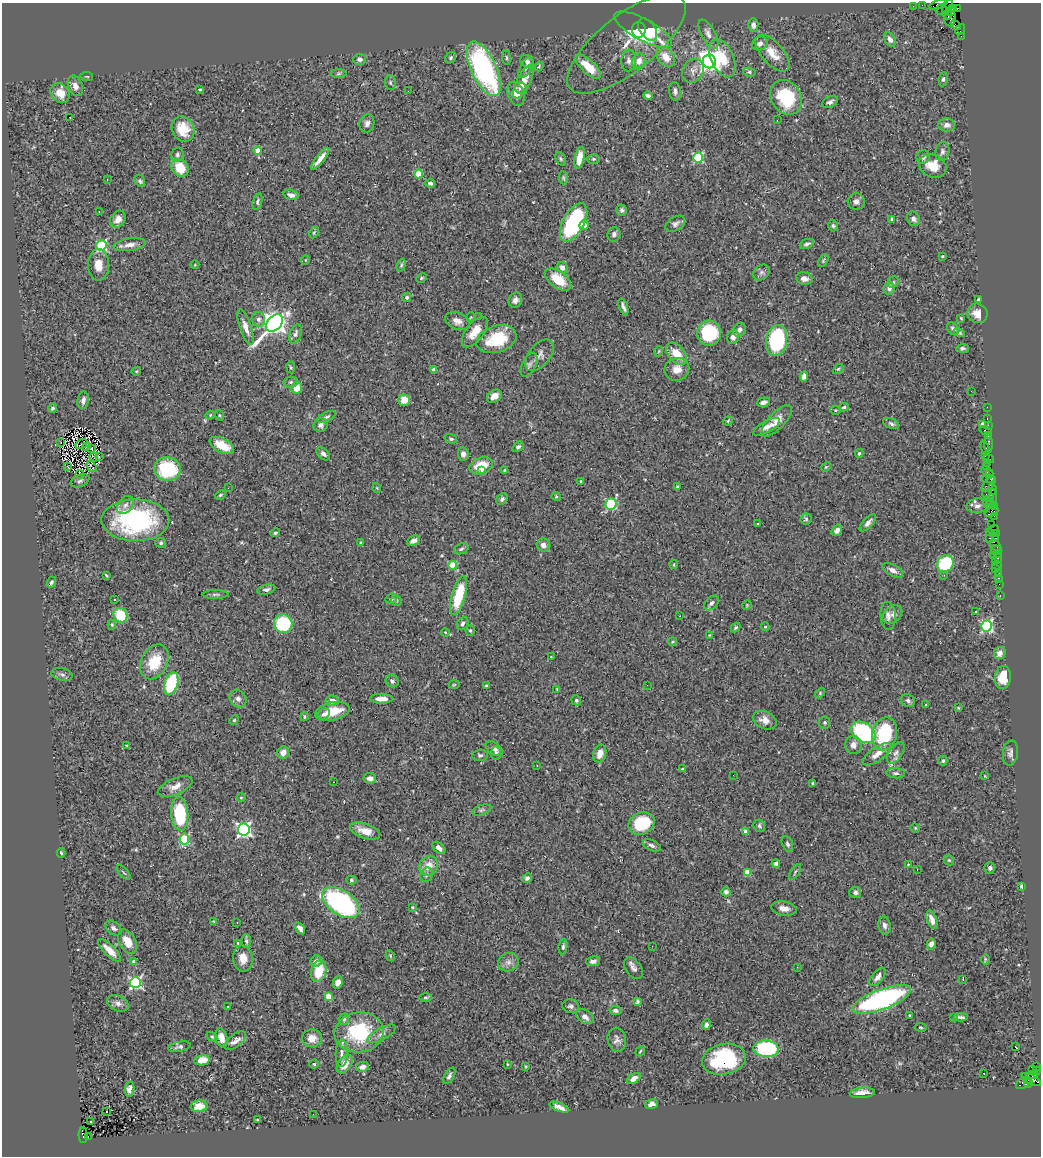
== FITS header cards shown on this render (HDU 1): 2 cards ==
NAXIS1  =                 1039
NAXIS2  =                 1154

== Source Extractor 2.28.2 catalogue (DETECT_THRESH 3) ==
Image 1039 x 1154 px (HDU 1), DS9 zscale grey, 1 PNG px = 1 image px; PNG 1043 x 1158 px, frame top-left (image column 1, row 1154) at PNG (2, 3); each listed source drawn as its Kron ellipse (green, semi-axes under 4 px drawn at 4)
Background 1.06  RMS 0.031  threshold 0.0944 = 3 sigma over >= 5 px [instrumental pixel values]
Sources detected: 431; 3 with non-positive FLUX_AUTO (blend fragments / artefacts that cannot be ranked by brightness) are neither listed nor drawn; the other 428 listed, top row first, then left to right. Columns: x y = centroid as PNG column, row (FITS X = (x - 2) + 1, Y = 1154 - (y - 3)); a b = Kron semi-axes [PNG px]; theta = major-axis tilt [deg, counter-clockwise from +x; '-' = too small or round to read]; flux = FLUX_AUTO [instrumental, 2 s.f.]
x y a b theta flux
938 4 10 3 20 94
922 5 2 2 - 11
913 6 2 2 - 17
947 7 8 3 63 30
952 8 4 3 - 220
957 8 3 3 - 110
941 9 6 5 - 660
950 12 4 3 - 610
947 15 5 3 - 870
950 18 8 6 89 390
753 25 7 5 -88 5.9
956 25 6 2 -44 38
647 29 13 7 -55 110
960 29 6 3 50 59
639 30 8 6 -85 100
643 30 32 11 -29 90
708 34 16 6 -61 13
961 36 2 2 - 15
890 40 7 5 -60 9.2
760 43 8 6 30 8.3
626 44 72 28 38 96
772 53 22 11 -48 33
666 57 11 8 -50 29
451 58 6 5 - 4.1
506 58 7 3 -82 2.9
722 58 20 11 -65 58
359 59 6 5 - 6.8
629 60 11 7 87 8.7
639 61 7 6 - 16
709 61 7 6 - 1700
527 62 7 5 -48 6.8
539 66 5 3 - 2.3
526 67 12 5 62 9
588 67 16 6 -43 45
484 69 29 12 -65 420
693 71 12 10 62 14
749 72 6 4 -11 4
338 74 8 4 1 3.5
87 76 6 3 -9 2.1
943 79 7 4 83 4.3
523 82 18 7 63 26
390 83 7 5 -88 3.9
75 86 11 7 -68 13
521 88 7 5 -47 7
200 90 3 3 - 2.7
408 91 2 2 - 3.8
675 91 9 6 -83 7.2
60 93 11 8 -47 29
516 94 12 8 -72 24
648 96 5 3 - 5.7
786 97 18 15 -60 120
830 102 8 5 25 5.9
69 117 3 3 - 20
777 120 2 2 - 34
367 123 9 7 71 8.6
947 125 8 6 -5 9.9
183 129 13 11 -63 49
257 151 4 4 - 26
942 152 10 7 77 6.8
177 155 7 6 - 4.7
923 157 7 6 - 6.9
579 158 11 5 79 26
698 158 5 5 - 200
320 159 13 4 52 15
561 159 7 5 -62 3.5
594 159 6 4 -1 3.5
933 166 14 11 -25 40
180 168 9 8 - 52
418 174 4 4 - 61
563 178 6 4 -83 3.2
107 180 2 2 - 1.6
140 181 6 4 -61 3.7
430 183 5 4 - 5.8
291 195 7 5 -16 7.7
856 201 8 8 - 11
257 202 8 4 74 4.7
622 210 5 5 - 5.5
99 212 3 2 - 2.6
118 219 9 7 56 16
892 219 4 3 - 3.6
913 219 7 6 - 7.9
574 222 21 10 61 240
675 224 11 6 31 8.1
584 225 5 5 - 13
833 226 6 5 - 3.9
314 232 6 3 63 2.8
614 234 7 6 - 7.4
807 244 7 4 23 5.1
129 245 16 6 8 14
101 246 5 5 - 210
942 256 3 2 - 2.3
305 260 5 3 - 1.5
823 261 7 4 60 2.8
99 265 16 10 90 27
195 265 4 3 - 1.6
401 265 6 4 69 3.3
562 268 6 5 - 13
761 272 9 7 37 6.5
421 278 5 4 - 2.7
558 279 15 8 -35 45
804 279 8 6 -14 12
893 282 6 5 - 3.6
889 288 6 5 - 7.7
407 297 5 4 - 4.1
515 300 8 6 66 8.7
978 300 3 3 - 4.3
623 307 9 3 -72 6.4
978 313 10 9 - 21
471 317 5 3 - 1.7
478 317 3 2 - 2.6
961 318 4 3 - 2.2
259 319 7 6 - 7.7
457 321 13 8 -19 14
274 323 10 7 46 1600
246 327 19 6 -72 17
953 329 7 5 -48 5.5
739 330 7 6 - 8.3
475 332 18 8 53 32
709 333 13 12 - 140
959 333 5 4 - 3.2
295 334 10 5 70 7.8
733 337 7 6 - 13
496 339 20 13 18 89
777 340 15 10 81 210
962 348 6 4 4 4.5
659 351 5 3 - 1.9
677 354 13 8 -48 37
540 355 18 11 50 16
529 365 13 7 63 6.7
291 367 6 3 -81 2.3
677 369 12 11 - 20
838 369 6 4 44 2.7
434 370 4 4 - 16
136 371 5 4 - 2.1
804 376 5 4 - 9.5
291 382 7 5 11 4.6
297 388 6 5 - 28
971 391 2 2 - 1.5
494 396 8 6 33 15
83 400 9 5 80 8.4
404 400 6 6 - 26
763 402 6 4 13 8.6
844 407 5 3 - 2.8
987 407 2 2 - 20
52 408 5 4 - 4.7
835 410 5 4 - 2.4
210 415 5 4 - 2.5
219 415 5 3 - 2
327 417 10 4 25 5
987 418 3 2 - 71
728 421 5 4 - 2.5
777 421 20 8 46 23
891 424 8 5 -24 5.1
982 424 4 3 - 7.1
321 425 7 6 - 8.1
988 425 2 2 - 29
766 427 15 5 29 13
985 430 6 3 -15 170
989 436 3 3 - 81
451 439 6 4 -18 4.3
61 442 2 2 - 2
81 444 6 2 33 0.026
988 444 8 3 -88 140
222 445 13 7 -28 41
86 446 4 3 - 0.41
518 447 6 4 38 5.2
92 448 3 2 - 1.3
985 448 7 3 -66 72
859 453 4 4 - 3.9
323 454 8 5 -44 7.3
463 454 7 5 -82 9.2
985 455 3 3 - 100
94 457 5 2 - 0.26
99 457 3 2 - 3.7
989 459 5 3 - 65
988 463 3 3 - 100
481 466 12 8 20 49
986 466 3 2 - 79
68 467 3 2 - 1.2
92 467 6 2 -54 4.4
826 467 5 4 - 2.5
167 469 13 11 -7 150
505 470 4 4 - 2.3
481 471 4 2 - 3
987 471 7 3 -34 85
80 474 4 2 - 8.1
990 474 4 2 - 58
989 479 6 4 1 310
80 481 10 6 24 5.4
581 481 3 3 - 2.7
989 484 8 4 44 270
678 487 4 3 - 4.3
228 488 3 2 - 5.6
377 488 5 3 - 1.6
992 489 6 4 -83 170
220 495 6 3 28 2.7
988 495 6 3 -32 100
556 496 4 4 - 2.3
993 497 8 2 -89 210
502 499 6 5 - 5.8
987 501 5 2 - 98
990 501 3 2 - 91
611 504 6 5 - 210
125 505 10 7 52 9
990 505 6 2 5 120
977 506 11 7 7 9.3
994 507 3 2 - 52
992 512 7 4 26 300
994 516 3 2 - 33
806 519 5 5 - 3.6
135 520 34 21 0 280
757 523 3 3 - 4
868 523 11 5 47 9.8
992 524 2 2 - 38
837 530 6 5 - 9.2
994 530 5 3 - 100
989 532 4 2 - 98
275 533 5 4 - 3.8
996 533 3 2 - 61
989 538 3 2 - 160
996 538 3 2 - 52
414 540 7 4 26 8.9
161 543 5 5 - 3.2
361 543 4 3 - 5.2
544 545 7 6 - 12
996 546 8 4 -51 350
461 549 7 5 22 4
996 550 5 3 - 82
997 554 3 2 - 37
993 555 2 2 - 340
997 559 5 4 - 120
945 564 9 8 - 130
453 565 4 4 - 83
674 565 4 2 - 1.7
997 565 5 2 - 27
996 569 2 2 - 15
893 570 11 5 -29 11
999 574 3 3 - 87
106 575 4 2 - 1.9
944 575 2 2 - 6.3
999 578 3 3 - 44
51 582 5 4 - 4.1
999 584 2 2 - 24
266 589 9 4 14 6.1
215 594 13 4 0 5
459 596 20 6 74 93
1000 596 3 2 - 21
115 599 3 3 - 5
391 599 6 5 - 4.2
396 600 5 5 - 3.8
711 603 8 5 44 6.5
747 605 5 4 - 2.2
976 612 3 3 - 2.4
892 614 11 8 37 11
120 615 7 6 - 79
680 616 2 2 - 1.8
888 616 14 7 -86 11
283 624 9 9 - 120
462 624 7 5 57 5.2
112 625 5 4 - 2.6
987 626 5 5 - 340
765 627 4 4 - 2
736 628 5 4 - 3.4
470 630 5 4 - 2.9
445 632 4 3 - 1.7
709 635 4 3 - 1.6
672 642 4 3 - 2.1
1000 653 6 5 - 14
551 657 3 2 - 1.6
154 662 18 13 64 65
62 675 11 6 -13 6.9
1003 678 11 8 86 34
392 681 7 6 - 6.2
171 684 11 6 72 150
454 685 5 3 - 1.9
647 685 2 2 - 4
486 686 3 3 - 2.6
557 689 4 3 - 1.6
820 693 6 3 47 2.4
238 699 9 8 - 8.2
382 699 11 5 0 16
576 700 5 4 - 3.5
332 701 7 5 -4 12
908 701 7 6 - 5.7
925 705 3 2 - 5.7
958 708 3 3 - 2
332 711 17 9 12 42
324 714 7 5 32 7.3
304 717 4 3 - 2.8
234 720 5 4 - 2.4
765 720 12 8 -24 17
825 722 6 6 - 3.3
863 732 13 9 -35 260
884 734 17 12 75 120
127 745 4 2 - 1.7
853 745 9 8 - 12
494 749 10 6 -37 8.5
283 753 6 5 - 15
496 753 6 5 - 4
896 753 12 6 55 11
1010 753 12 7 81 8.4
600 754 9 6 73 19
877 754 17 6 35 20
480 755 8 6 6 4.8
943 761 5 4 - 4.8
537 766 2 2 - 1.6
682 769 3 2 - 2.1
896 773 9 5 -5 5.2
733 775 2 2 - 2.3
985 776 3 2 - 1.4
370 778 6 5 - 12
333 782 3 2 - 3.8
813 783 3 2 - 2
175 786 18 8 24 19
241 798 5 3 - 1.8
482 810 10 5 16 4.5
180 814 17 8 -85 160
642 823 13 11 24 98
759 826 6 5 - 4.5
915 828 4 4 - 2.2
244 830 6 6 - 560
365 831 16 7 -18 25
746 832 4 3 - 22
184 839 5 4 - 150
787 844 8 5 -68 5.2
652 845 9 5 -24 6.8
439 848 7 5 -42 11
61 853 4 3 - 3.4
949 860 5 4 - 2.7
776 863 4 3 - 6.5
908 864 3 3 - 1.5
429 866 10 9 - 24
990 868 6 5 - 4.7
917 869 3 2 - 4
124 872 9 3 -45 3.2
747 872 4 4 - 43
795 872 9 3 59 3.6
426 875 7 6 - 5.6
527 878 5 4 - 5
351 880 5 4 - 3.4
1021 886 4 3 - 3.7
726 892 4 4 - 5.3
855 892 6 5 - 5.2
341 903 21 12 -33 410
412 907 3 3 - 1.8
784 908 13 7 -9 15
932 920 10 4 -69 16
214 921 4 3 - 1.8
237 923 3 2 - 2.5
884 925 9 6 -77 8
113 928 9 6 -40 6.6
300 928 7 4 -55 11
246 941 7 4 -86 4.7
127 942 13 8 -63 28
238 943 3 2 - 1.8
931 944 6 4 79 10
652 946 2 2 - 3.4
563 947 8 4 80 4.5
110 950 15 5 -44 21
390 956 6 4 -61 2.4
243 958 13 10 -85 24
985 959 5 3 - 2.5
316 961 6 5 - 9.9
593 961 7 5 9 7.2
134 962 4 4 - 10
508 962 10 9 - 11
797 967 3 2 - 2.1
633 968 12 7 -54 9.7
319 971 11 7 75 56
878 977 11 5 52 12
963 979 3 2 - 1.8
135 982 5 5 - 370
338 983 6 5 - 12
328 996 4 4 - 36
425 997 6 3 0 2.8
881 999 31 10 20 440
637 1002 4 3 - 3.3
118 1003 11 7 -25 9.7
571 1006 8 7 - 6.7
228 1007 3 3 - 1.8
615 1010 6 4 -10 5.7
909 1015 3 2 - 1.7
585 1017 10 6 -34 12
954 1017 3 3 - 3.1
961 1017 7 3 -3 5
344 1019 5 5 - 3.5
706 1025 5 4 - 5.8
920 1027 6 4 -8 2.4
359 1032 24 20 7 140
381 1034 16 6 29 11
212 1037 6 4 -30 2.8
221 1038 9 6 -75 17
312 1038 10 9 - 20
617 1040 12 9 -79 10
235 1041 13 6 39 12
1015 1046 3 3 - 24
179 1047 11 5 10 5.8
766 1049 12 8 -5 260
640 1051 6 3 53 2.1
342 1053 14 6 88 10
724 1059 22 15 12 190
202 1060 8 5 9 25
314 1064 4 4 - 3.1
345 1064 10 6 56 27
507 1064 3 2 - 1.5
525 1066 4 2 - 1.7
1036 1066 3 2 - 79
362 1067 6 5 - 8.7
1032 1069 2 2 - 15
1036 1070 3 3 - 28
984 1073 2 2 - 1.7
1033 1075 5 3 - 330
449 1076 9 5 59 5.6
634 1078 7 4 30 14
1031 1079 11 4 -28 830
1023 1083 8 5 34 280
1028 1083 4 3 - 210
130 1089 8 4 82 8.6
862 1093 12 5 5 19
651 1104 7 5 18 8.9
199 1106 8 5 7 31
559 1107 10 4 -20 11
107 1112 3 2 - 12
313 1114 3 2 - 5
257 1120 4 3 - 1.6
90 1122 3 2 - 5.8
83 1135 7 4 -86 620
88 1137 3 2 - 100
At the frame edge (FLAGS 8, measured only in part): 1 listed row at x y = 938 4
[3 non-positive-flux detections neither listed nor drawn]